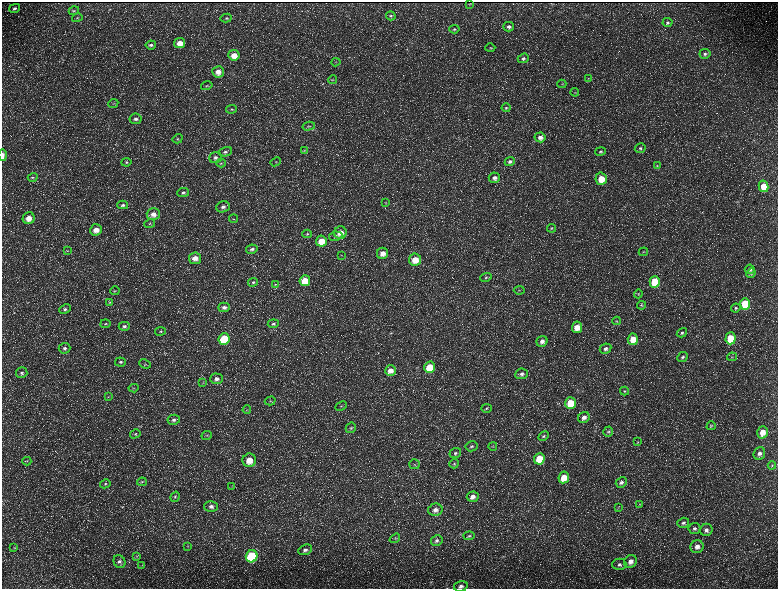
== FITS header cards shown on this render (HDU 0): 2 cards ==
NAXIS1  =                 1552 / length of data axis 1
NAXIS2  =                 1173 / length of data axis 2

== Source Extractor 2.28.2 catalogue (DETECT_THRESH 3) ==
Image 1552 x 1173 px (HDU 0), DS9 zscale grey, zoomed out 1/2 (1 PNG px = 2 x 2 image px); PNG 780 x 591 px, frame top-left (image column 1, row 1173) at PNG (2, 2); each listed source drawn as its Kron ellipse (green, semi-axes under 4 px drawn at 4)
Background 221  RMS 10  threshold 30.1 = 3 sigma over >= 5 px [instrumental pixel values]
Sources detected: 192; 32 cannot appear on this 1/2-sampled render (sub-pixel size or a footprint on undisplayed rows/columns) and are neither listed nor drawn; the other 160 listed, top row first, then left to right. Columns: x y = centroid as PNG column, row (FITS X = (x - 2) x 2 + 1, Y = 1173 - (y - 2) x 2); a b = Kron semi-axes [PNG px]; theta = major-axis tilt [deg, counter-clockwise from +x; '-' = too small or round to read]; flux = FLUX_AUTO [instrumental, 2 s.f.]
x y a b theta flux
470 4 2 2 - 1200
15 8 5 3 - 4300
74 11 5 3 - 2300
391 16 5 4 - 2900
77 18 5 4 - 2600
226 18 5 3 - 3000
668 22 5 4 - 3400
509 27 5 4 - 6100
454 29 5 4 - 3100
180 43 5 5 - 23000
151 45 5 4 - 4300
490 48 5 3 - 2200
705 54 5 5 - 5000
234 55 6 5 - 22000
523 58 6 4 20 4800
336 62 4 3 - 1700
218 72 6 5 - 15000
588 79 4 3 - 1400
333 80 4 3 - 1800
562 84 4 3 - 1700
207 86 6 3 15 2500
575 92 4 2 - 1500
113 103 5 3 - 2400
506 108 4 4 - 2700
232 109 5 3 - 2800
135 119 6 5 - 6100
309 126 6 3 13 2300
540 137 5 5 - 10000
178 139 5 4 - 3000
640 148 5 4 - 4400
304 150 4 3 - 1800
600 151 5 4 - 3600
225 152 7 4 13 5000
3 155 5 2 - 8600
215 157 6 5 - 6600
510 161 5 4 - 5200
126 162 5 3 - 2500
276 162 5 3 - 2600
221 163 4 4 - 2600
657 166 4 3 - 1800
33 177 5 4 - 2600
494 178 6 5 - 8400
601 179 6 5 - 33000
764 186 6 5 - 36000
183 192 6 4 6 5000
386 202 3 2 - 1000
123 205 5 4 - 4100
223 207 7 5 20 7600
153 214 6 6 - 13000
29 218 6 6 - 21000
234 219 4 2 - 1400
150 224 5 3 - 2400
551 228 4 3 - 2400
96 230 6 5 - 18000
340 233 6 6 - 20000
307 234 4 4 - 2800
336 236 7 4 10 4900
321 241 5 5 - 31000
252 249 6 4 11 5900
67 251 3 2 - 1100
643 252 5 3 - 2400
383 253 6 5 - 15000
341 255 2 2 - 870
195 258 6 6 - 15000
415 260 6 6 - 29000
750 269 5 4 - 7100
751 273 5 4 - 3000
486 277 6 4 23 2900
305 281 5 5 - 40000
253 282 5 4 - 3100
655 282 6 5 - 64000
275 284 4 3 - 1600
519 290 5 2 - 1500
115 291 5 3 - 2100
638 294 4 3 - 1800
110 302 4 3 - 2100
745 304 6 5 - 87000
642 305 4 3 - 2000
224 307 6 4 2 6800
736 308 5 4 - 3300
65 309 6 4 25 4500
617 321 4 3 - 1900
105 324 5 4 - 2600
273 324 5 4 - 3800
124 326 5 4 - 4700
577 327 6 5 - 23000
160 331 5 4 - 3000
682 333 5 4 - 3200
731 338 6 5 - 73000
224 339 6 5 - 89000
633 339 6 5 - 31000
542 341 6 5 - 9900
65 348 6 5 - 6000
605 349 6 5 - 6700
682 357 5 4 - 4400
732 357 5 3 - 1800
120 362 5 4 - 3600
145 364 6 2 -24 1700
430 367 6 5 - 62000
390 370 5 5 - 14000
22 373 6 5 - 4900
522 374 6 5 - 7700
217 379 6 5 - 8900
203 383 4 3 - 1800
134 388 5 3 - 2000
624 391 4 4 - 2200
108 397 3 2 - 1000
270 401 5 3 - 2500
570 403 6 5 - 51000
341 406 6 4 25 3400
486 408 5 4 - 3200
247 410 4 3 - 1700
584 417 6 5 - 9800
174 420 6 5 - 6700
711 426 4 3 - 2000
351 428 5 4 - 3800
608 432 5 5 - 3500
762 432 6 5 - 22000
135 434 5 3 - 2600
207 435 5 4 - 2600
543 436 5 4 - 3800
637 442 3 3 - 1600
472 446 6 5 - 4600
493 446 4 2 - 1300
455 453 6 5 - 4800
759 453 6 5 - 8900
539 459 6 5 - 51000
249 460 7 6 - 25000
27 461 4 3 - 1800
415 464 5 5 - 3100
454 464 5 4 - 2900
772 465 4 3 - 1800
564 477 6 5 - 31000
142 482 5 4 - 2300
621 482 6 5 - 6500
105 484 5 4 - 2900
232 486 3 2 - 1200
175 497 5 4 - 3100
473 497 6 5 - 12000
639 504 3 2 - 1300
211 506 7 5 1 7800
618 507 4 3 - 1600
435 510 7 6 - 11000
683 523 6 5 - 5200
694 529 6 5 - 5300
706 530 6 6 - 8300
469 536 5 4 - 3100
395 538 5 3 - 2400
437 540 6 5 - 5400
188 546 4 3 - 1900
697 547 7 6 - 12000
14 548 4 3 - 1500
305 550 7 5 24 6900
137 556 4 3 - 1800
252 556 6 5 - 160000
630 561 7 6 - 14000
120 562 7 5 -60 6200
619 564 7 6 - 5600
142 565 3 2 - 1100
461 586 7 5 15 8000
At the frame edge (FLAGS 8, measured only in part): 2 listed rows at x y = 3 155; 461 586
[32 sub-pixel or undisplayed-footprint detections neither listed nor drawn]